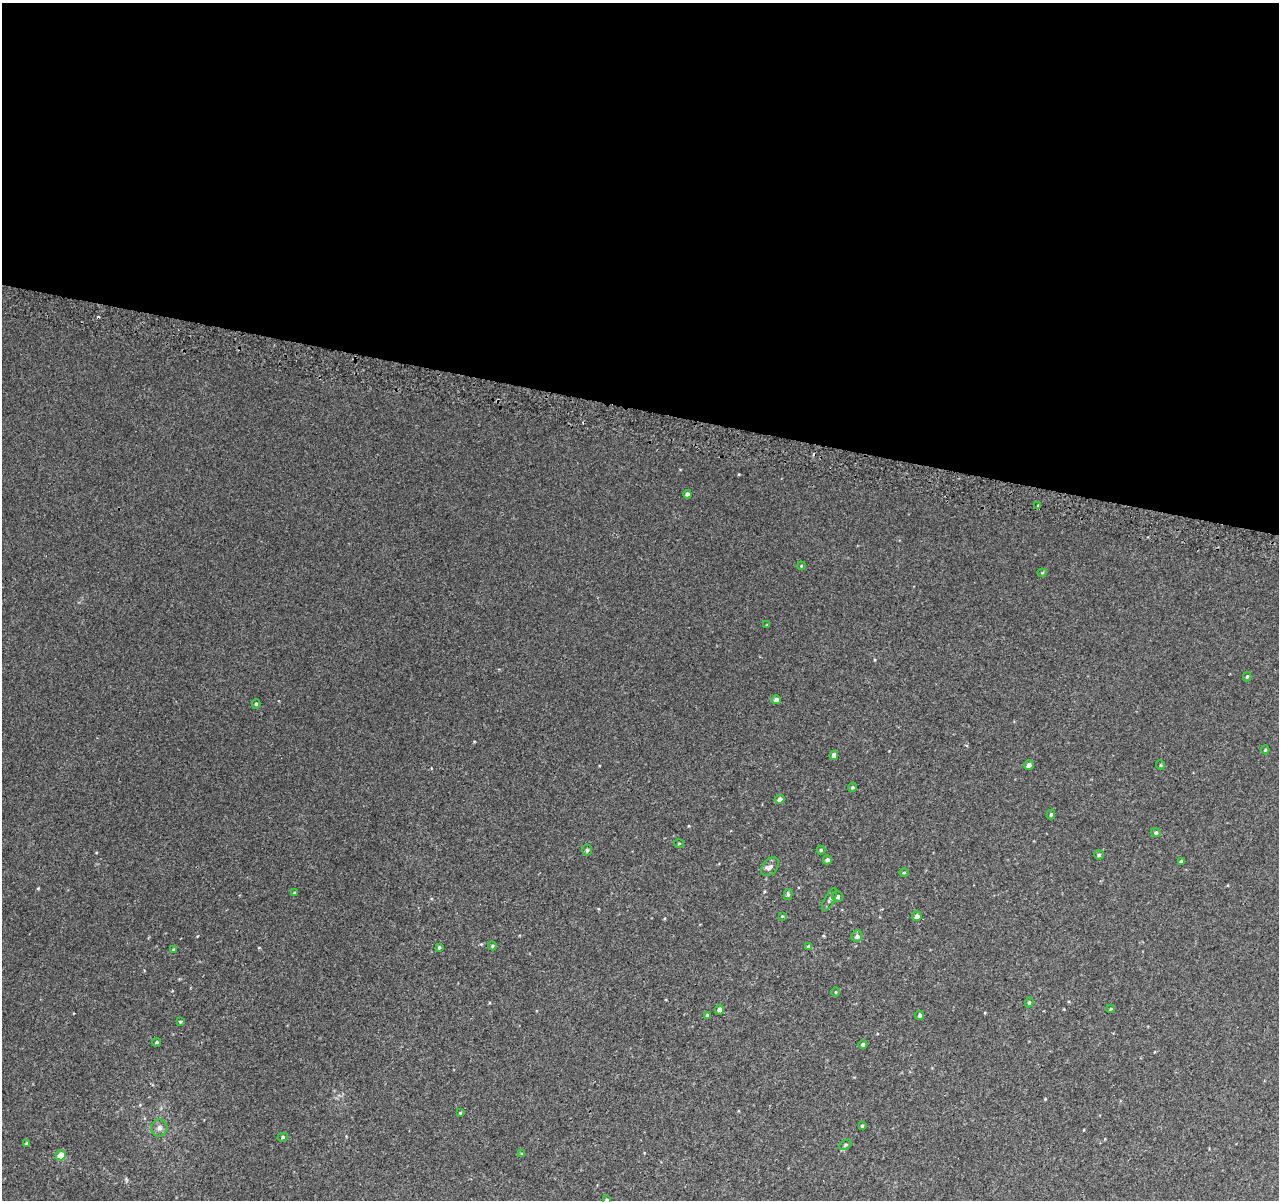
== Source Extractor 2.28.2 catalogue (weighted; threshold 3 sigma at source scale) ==
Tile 3 of 4 x 4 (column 3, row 1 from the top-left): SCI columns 2598-3874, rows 3862-5059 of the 5193 x 5391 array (HDU 1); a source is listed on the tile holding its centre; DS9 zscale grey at full resolution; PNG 1281 x 1202 px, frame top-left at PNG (2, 3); each listed source drawn as its Kron ellipse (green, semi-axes under 4 px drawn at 4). Shown black and unused: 34% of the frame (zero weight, under 2 of 3 exposures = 3% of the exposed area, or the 3 px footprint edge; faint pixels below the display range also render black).
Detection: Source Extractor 2.28.2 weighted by HDU 2 'WHT'; one run over the whole footprint, this tile lists its part. Background 0.00843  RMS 0.0068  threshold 0.0307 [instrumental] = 3 sigma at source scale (4.5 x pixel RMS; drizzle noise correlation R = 1.50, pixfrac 1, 0.0396/0.0396 arcsec/px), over >= 5 px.
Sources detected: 55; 2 cosmic-ray / hot-pixel residue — neither listed nor drawn; the other 53 listed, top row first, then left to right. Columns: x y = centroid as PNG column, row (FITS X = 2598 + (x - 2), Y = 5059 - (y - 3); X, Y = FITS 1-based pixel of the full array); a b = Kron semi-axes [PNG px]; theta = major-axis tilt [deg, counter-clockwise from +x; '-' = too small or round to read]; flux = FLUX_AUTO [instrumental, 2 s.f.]
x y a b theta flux
687 494 4 4 - 1.6
1038 505 3 2 - 1.3
801 566 4 3 - 0.53
1042 573 4 4 - 0.67
767 625 4 3 - 0.52
1247 677 5 3 - 0.87
776 700 4 4 - 2.3
256 704 4 4 - 0.95
1265 750 4 4 - 0.62
834 755 4 4 - 2.7
1029 765 5 4 - 2.4
1160 765 5 3 - 0.52
852 787 4 4 - 0.86
780 799 5 4 - 2.6
1051 814 5 4 - 0.95
1156 833 5 4 - 0.98
679 843 5 3 - 0.55
587 850 5 5 - 1.2
821 850 4 4 - 0.76
1099 855 5 4 - 1.1
827 860 4 4 - 1.7
1181 861 3 3 - 1.2
770 866 11 7 50 2.6
904 872 5 3 - 0.65
294 893 4 2 - 0.44
788 894 5 4 - 1.1
838 897 5 5 - 1.4
829 900 12 5 62 1.6
782 916 4 4 - 0.53
917 916 5 4 - 2.3
857 936 6 5 - 2
492 946 4 4 - 0.74
439 947 3 3 - 0.91
809 947 4 4 - 1.9
173 950 4 2 - 0.48
836 992 5 3 - 0.46
1029 1002 5 4 - 0.85
1111 1009 4 4 - 0.59
719 1010 5 4 - 2.3
707 1015 4 3 - 0.78
920 1015 4 4 - 1.2
180 1022 4 3 - 0.78
157 1042 4 3 - 0.82
863 1044 4 4 - 1.3
460 1113 4 3 - 0.54
862 1126 3 3 - 0.7
159 1128 8 8 - 2.6
283 1137 5 4 - 1
26 1143 4 3 - 0.71
845 1145 7 4 32 0.89
522 1154 4 3 - 0.63
61 1155 5 5 - 9.2
607 1200 4 4 - 0.89
Isophote crosses this tile's border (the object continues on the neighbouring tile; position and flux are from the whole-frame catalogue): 1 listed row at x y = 607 1200